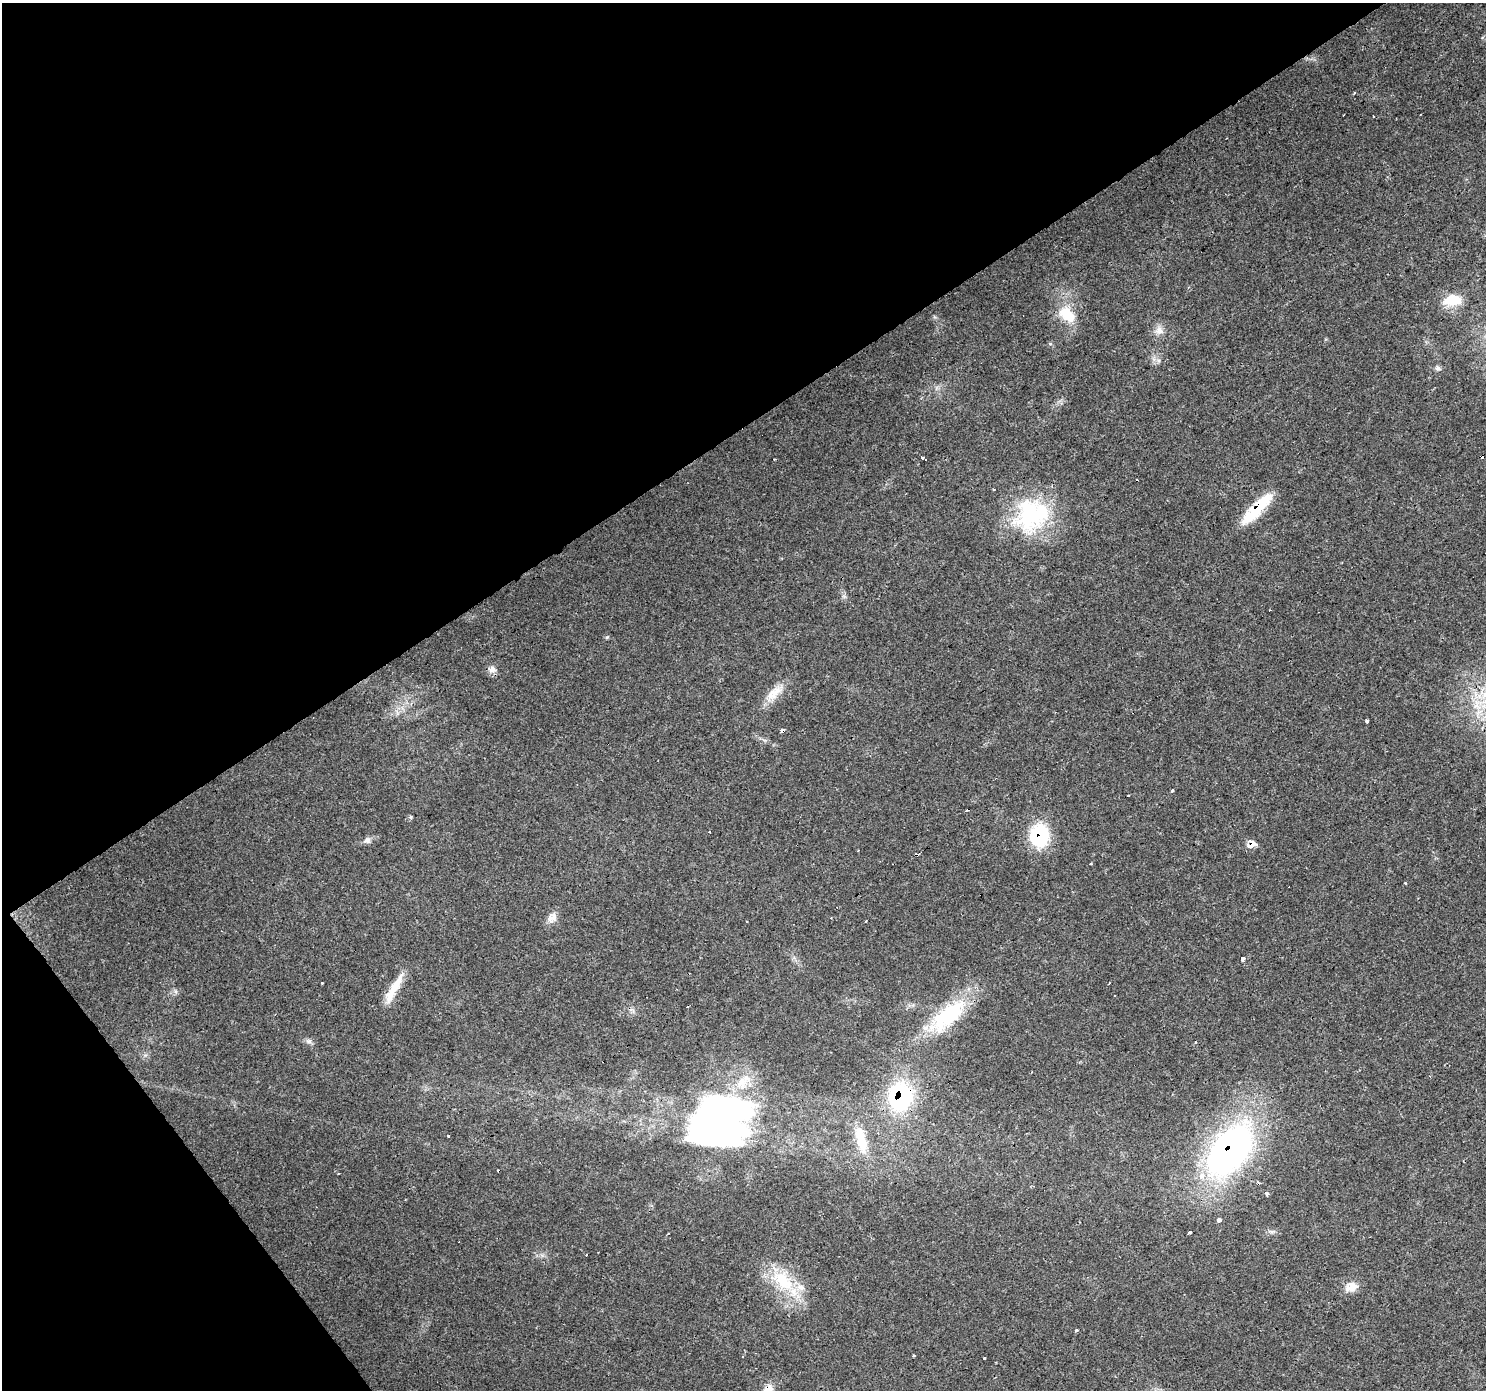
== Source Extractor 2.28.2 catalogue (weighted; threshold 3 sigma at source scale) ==
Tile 5 of 4 x 4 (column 1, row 2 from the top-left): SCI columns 1-1484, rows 2964-4351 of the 5935 x 5862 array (HDU 1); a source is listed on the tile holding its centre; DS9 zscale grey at full resolution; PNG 1488 x 1392 px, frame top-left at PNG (2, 3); no overlay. Shown black and unused: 35% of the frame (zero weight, under 3 of 4 exposures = <1% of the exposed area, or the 3 px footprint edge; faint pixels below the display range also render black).
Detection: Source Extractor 2.28.2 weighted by HDU 2 'WHT'; one run over the whole footprint, this tile lists its part. Background 0.0161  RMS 0.003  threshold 0.0136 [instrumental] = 3 sigma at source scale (4.5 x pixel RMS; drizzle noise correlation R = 1.50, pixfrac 1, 0.0396/0.0396 arcsec/px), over >= 5 px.
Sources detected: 62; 1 inside a brighter object's white glare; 14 cosmic-ray / hot-pixel residue — not listed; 2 inside a brighter listed object's ellipse — not listed separately; the other 45 listed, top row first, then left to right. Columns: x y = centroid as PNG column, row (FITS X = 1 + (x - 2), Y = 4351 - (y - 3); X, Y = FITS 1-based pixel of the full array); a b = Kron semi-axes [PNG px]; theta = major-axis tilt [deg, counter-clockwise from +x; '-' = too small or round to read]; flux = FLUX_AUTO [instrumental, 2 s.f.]
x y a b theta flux
1354 93 4 2 - 0.32
1373 116 2 2 - 0.19
1452 300 23 14 7 7.2
1067 314 23 14 -44 8.1
1159 330 11 10 - 2.1
1438 368 8 6 -1 0.82
922 458 5 3 - 2.5
993 489 3 2 - 0.34
1257 509 44 11 46 14
1031 515 47 41 38 32
607 637 6 4 43 0.37
492 669 10 8 4 1.7
774 693 29 12 44 5
1367 721 4 3 - 1.1
782 731 4 3 - 8.3
1172 791 3 3 - 0.42
709 832 3 3 - 0.7
1039 835 24 20 81 18
367 840 10 8 19 1.2
1252 844 10 9 - 2.5
1091 864 3 2 - 0.25
1405 883 3 3 - 0.32
552 917 15 11 46 2.4
747 922 3 3 - 0.9
1242 958 3 3 - 36
1109 983 3 2 - 0.3
394 989 45 9 61 6
948 1016 54 22 41 24
309 1041 8 6 -6 0.9
741 1083 18 14 51 6.4
900 1097 22 19 85 41
717 1129 73 48 -11 110
448 1135 3 3 - 0.3
861 1139 41 14 -75 9.9
1230 1150 66 37 54 110
1267 1194 3 3 - 2.2
1219 1220 4 3 - 4.6
1272 1231 10 4 0 0.82
1190 1232 4 3 - 0.89
668 1234 3 2 - 0.24
783 1281 39 20 -43 16
1351 1287 15 11 9 3.5
1076 1330 3 3 - 0.91
914 1355 3 3 - 0.5
768 1390 18 10 59 3.1
Overlapping masked pixels (flux is a lower limit): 7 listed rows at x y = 1257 509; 782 731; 1039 835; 1252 844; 900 1097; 1230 1150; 768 1390
Isophote crosses this tile's border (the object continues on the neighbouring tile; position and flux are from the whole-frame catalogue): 1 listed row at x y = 768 1390
Unlisted compact peaks at least as high as the median listed source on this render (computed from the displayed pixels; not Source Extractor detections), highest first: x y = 411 817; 1050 344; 175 991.